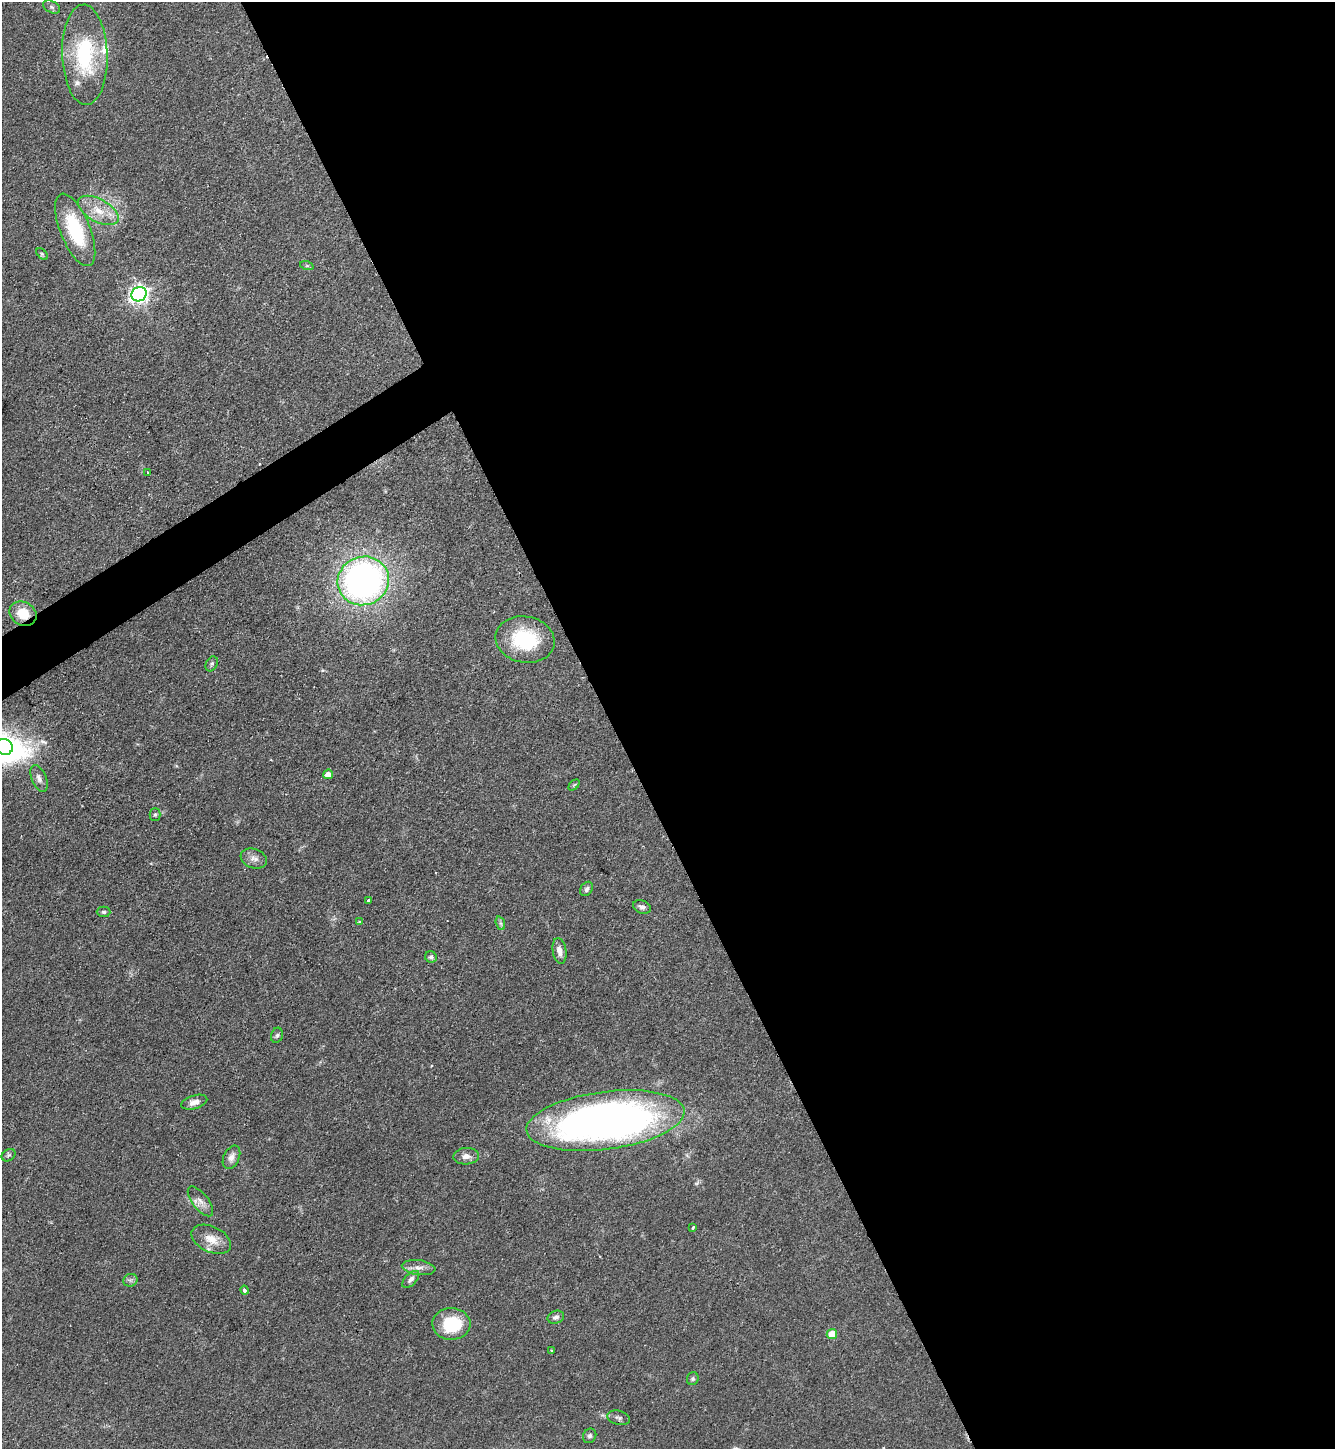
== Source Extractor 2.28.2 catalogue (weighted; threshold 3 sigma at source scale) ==
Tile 8 of 4 x 4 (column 4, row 2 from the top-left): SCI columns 4156-5488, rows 2896-4342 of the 5781 x 5789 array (HDU 1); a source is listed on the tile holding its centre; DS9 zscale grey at full resolution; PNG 1337 x 1451 px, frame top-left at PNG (2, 2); each listed source drawn as its Kron ellipse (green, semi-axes under 4 px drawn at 4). Shown black and unused: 56% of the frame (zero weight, under 2 of 3 exposures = <1% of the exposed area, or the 3 px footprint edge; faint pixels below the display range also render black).
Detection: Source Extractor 2.28.2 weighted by HDU 2 'WHT'; one run over the whole footprint, this tile lists its part. Background 0.0468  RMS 0.0046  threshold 0.0207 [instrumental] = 3 sigma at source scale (4.5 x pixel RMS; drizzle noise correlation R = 1.50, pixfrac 1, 0.05/0.05 arcsec/px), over >= 5 px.
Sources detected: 48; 1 cosmic-ray / hot-pixel residue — neither listed nor drawn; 1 inside a brighter listed object's ellipse — not listed separately; the other 46 listed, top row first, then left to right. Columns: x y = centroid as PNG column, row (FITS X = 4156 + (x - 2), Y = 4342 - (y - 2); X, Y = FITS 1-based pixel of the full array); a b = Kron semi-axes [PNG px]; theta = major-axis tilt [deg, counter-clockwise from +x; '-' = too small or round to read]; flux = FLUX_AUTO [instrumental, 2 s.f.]
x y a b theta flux
52 7 9 6 -27 1.1
85 55 50 22 -88 38
98 210 22 11 -29 8.6
75 230 38 15 -68 28
42 254 7 4 -46 0.63
307 266 7 4 -18 0.75
139 294 8 7 - 190
147 472 3 3 - 0.61
363 581 26 24 20 180
23 614 14 11 -31 9.1
525 640 30 23 -10 30
212 664 8 5 62 0.85
4 747 9 8 - 21
328 774 5 4 - 3.7
39 778 14 7 -67 2.3
574 785 6 4 45 0.51
155 815 6 5 - 0.74
254 858 13 9 -20 2.8
587 889 8 6 58 1.4
369 900 3 3 - 1.9
642 907 9 6 -21 1.8
104 912 7 5 -1 0.99
359 922 3 3 - 0.45
500 923 7 4 -71 0.98
560 951 13 7 -82 3.2
431 957 6 5 - 1.1
277 1035 8 5 72 1
194 1102 13 6 17 3.1
605 1121 79 29 7 310
9 1155 7 5 34 0.97
466 1156 13 8 4 2.7
231 1157 12 7 65 2.7
200 1201 18 8 -52 3.3
693 1227 3 3 - 0.97
211 1239 21 12 -26 6.7
419 1268 17 7 -8 3
411 1279 11 5 45 1.7
130 1280 7 6 - 1.2
244 1290 5 3 - 1.4
556 1317 8 6 20 1.8
451 1324 19 16 -2 21
832 1334 5 5 - 6.9
552 1350 3 3 - 0.63
693 1379 6 6 - 0.82
619 1418 11 7 -13 1.7
590 1436 7 6 - 1.2
Overlapping masked pixels (flux is a lower limit): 1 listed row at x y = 23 614
Isophote crosses this tile's border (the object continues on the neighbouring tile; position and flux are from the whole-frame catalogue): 1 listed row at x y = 4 747